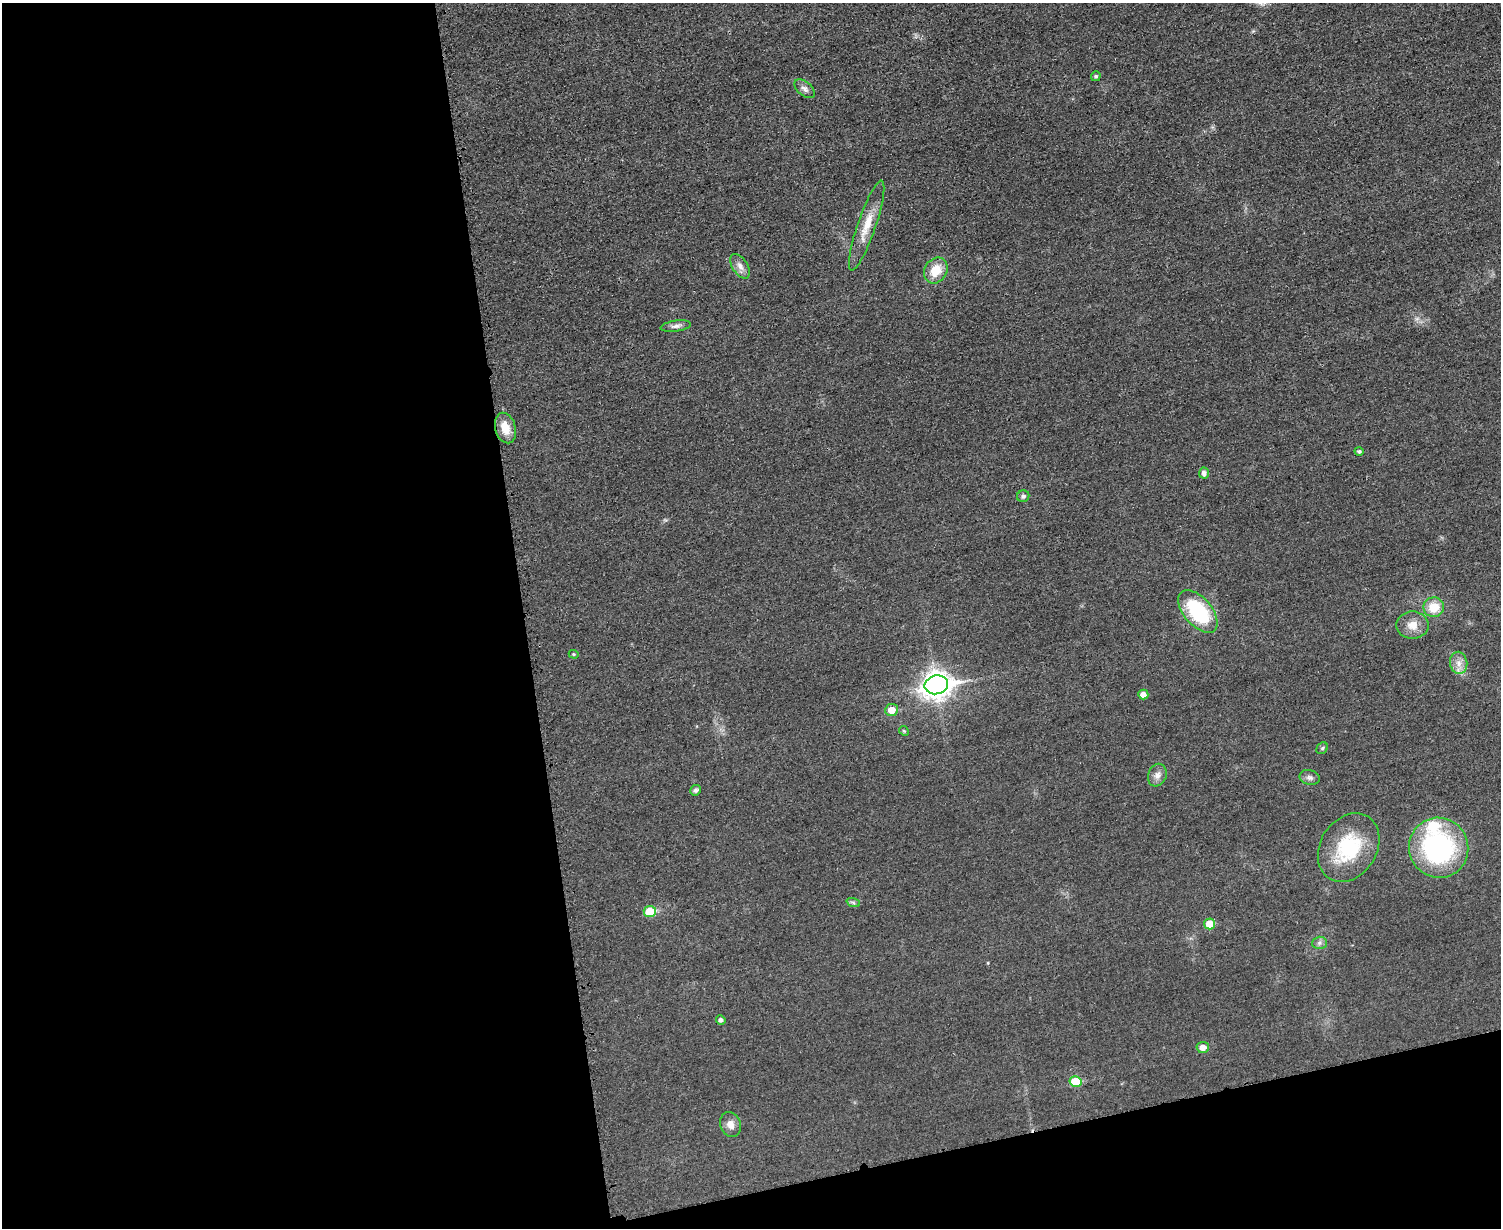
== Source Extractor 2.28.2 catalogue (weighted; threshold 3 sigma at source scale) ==
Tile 10 of 3 x 4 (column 1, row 4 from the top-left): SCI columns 152-1650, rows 17-1242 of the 4919 x 4934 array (HDU 1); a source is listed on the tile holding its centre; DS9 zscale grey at full resolution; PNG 1503 x 1230 px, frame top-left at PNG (2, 3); each listed source drawn as its Kron ellipse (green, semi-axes under 4 px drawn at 4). Shown black and unused: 40% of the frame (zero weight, under 3 of 4 exposures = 2% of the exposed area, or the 3 px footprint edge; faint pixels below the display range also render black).
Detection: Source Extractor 2.28.2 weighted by HDU 2 'WHT'; one run over the whole footprint, this tile lists its part. Background 0.0153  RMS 0.0057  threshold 0.0258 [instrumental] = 3 sigma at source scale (4.5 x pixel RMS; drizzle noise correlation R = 1.50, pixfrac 1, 0.05/0.05 arcsec/px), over >= 5 px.
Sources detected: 34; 1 inside a brighter listed object's ellipse — not listed separately; the other 33 listed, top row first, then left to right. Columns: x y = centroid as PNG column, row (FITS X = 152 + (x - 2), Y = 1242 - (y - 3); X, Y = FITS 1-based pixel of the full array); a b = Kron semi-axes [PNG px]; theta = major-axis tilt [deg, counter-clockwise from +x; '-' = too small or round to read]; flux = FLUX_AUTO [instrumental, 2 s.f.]
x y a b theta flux
1096 76 5 4 - 1.1
805 89 12 7 -41 2.5
867 225 47 9 71 12
740 266 13 7 -58 3.6
936 270 14 11 58 11
676 326 15 5 8 2.6
505 428 15 10 -74 8.7
1359 451 4 4 - 1.1
1204 473 5 5 - 2.4
1023 496 6 5 - 1.3
1434 607 10 10 - 11
1198 611 25 14 -49 43
1412 625 16 13 -1 6.6
574 654 5 4 - 0.71
1459 663 11 8 -81 4.1
936 685 12 9 12 580
1143 695 5 5 - 3.6
892 710 6 6 - 6.8
904 731 5 4 - 0.67
1322 748 6 5 - 0.95
1157 775 11 9 70 3.4
1310 777 10 7 -13 2
696 790 6 5 - 1.6
1349 847 36 28 58 36
1439 848 30 29 - 92
853 902 7 4 -20 1
650 911 6 5 - 17
1210 924 5 5 - 11
1319 943 7 6 - 1.6
721 1020 5 4 - 1.6
1203 1047 6 5 - 4.4
1076 1082 6 5 - 17
730 1125 13 10 -67 4.3